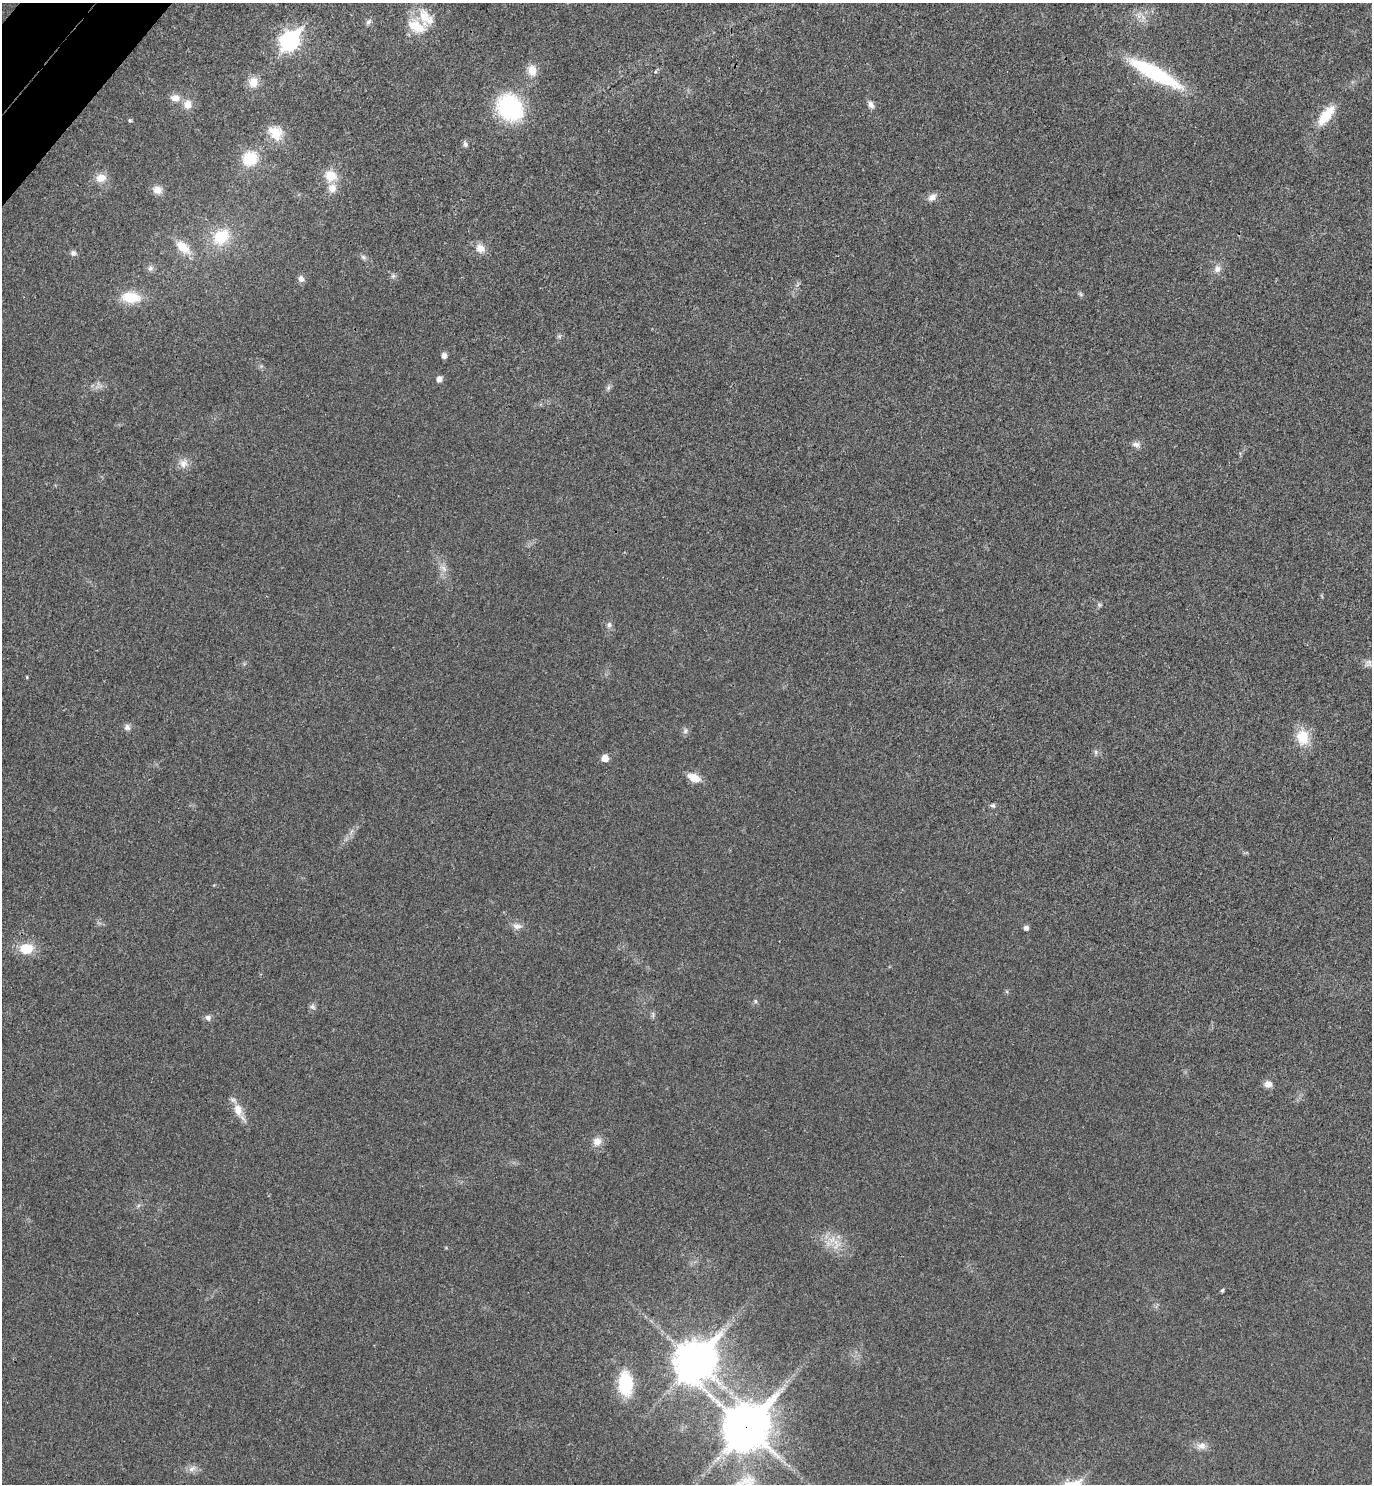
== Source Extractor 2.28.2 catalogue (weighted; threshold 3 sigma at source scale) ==
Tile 11 of 4 x 4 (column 3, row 3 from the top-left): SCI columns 2941-4310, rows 1527-3008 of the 6021 x 6015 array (HDU 1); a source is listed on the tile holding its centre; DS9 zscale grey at full resolution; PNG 1374 x 1486 px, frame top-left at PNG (2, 3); no overlay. Shown black and unused: <1% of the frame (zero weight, under 3 of 4 exposures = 6% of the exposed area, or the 3 px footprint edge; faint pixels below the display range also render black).
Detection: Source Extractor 2.28.2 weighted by HDU 2 'WHT'; one run over the whole footprint, this tile lists its part. Background 0.0407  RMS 0.0068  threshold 0.0307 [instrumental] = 3 sigma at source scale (4.5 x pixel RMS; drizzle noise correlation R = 1.50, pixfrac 1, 0.05/0.05 arcsec/px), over >= 5 px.
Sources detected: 71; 3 inside a brighter listed object's ellipse — not listed separately; the other 68 listed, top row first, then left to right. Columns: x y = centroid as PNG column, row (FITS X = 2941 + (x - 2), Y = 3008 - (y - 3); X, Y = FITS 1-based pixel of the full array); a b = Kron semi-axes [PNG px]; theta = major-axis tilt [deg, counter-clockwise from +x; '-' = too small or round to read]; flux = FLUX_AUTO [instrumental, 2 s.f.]
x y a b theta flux
1138 16 10 5 -81 2.7
368 22 9 6 52 2
416 26 28 16 -31 16
289 41 10 8 51 250
532 70 14 10 -79 7.9
1154 73 62 13 -28 64
253 82 12 11 - 8.2
175 98 12 9 -4 5.8
188 104 11 10 - 6.7
871 105 10 6 -66 3.2
510 108 34 28 -50 58
1326 115 29 11 53 17
130 120 6 5 - 1
275 133 22 17 -47 14
465 144 8 6 -63 1.6
250 159 16 15 - 22
331 176 16 14 -24 12
101 178 12 10 6 7.8
158 190 11 9 -18 5.4
932 197 12 8 36 4
221 237 21 17 42 24
183 247 19 11 -42 13
480 248 13 11 -40 6.3
73 253 7 7 - 2.3
363 257 8 5 -36 1.7
150 268 8 8 - 2.4
1217 269 10 9 - 4.1
393 276 8 5 45 1.5
301 279 9 7 -65 2.8
1081 294 7 4 -87 1.2
131 297 22 13 -5 19
559 336 7 4 -18 1.1
444 355 5 5 - 3.5
261 366 5 5 - 1.2
439 379 5 5 - 4.1
608 387 8 5 71 1.7
1136 445 11 7 -19 3.2
183 463 12 11 - 5.3
444 568 11 5 -63 3.1
1099 605 7 5 -46 1.3
609 625 8 7 - 2.1
1368 663 11 10 - 3.6
27 677 3 3 - 0.64
127 727 9 8 - 2.7
685 731 9 7 60 2.1
1302 737 18 14 -78 17
1096 752 6 6 - 1.6
605 758 6 6 - 8.1
694 777 14 8 -22 9.8
993 806 7 6 - 1.4
517 926 13 8 -7 4.2
1026 928 5 5 - 2.8
26 949 17 13 5 14
755 1001 6 5 - 1.1
313 1007 8 7 - 2
653 1015 10 4 88 1.5
208 1018 8 7 - 2.6
1268 1084 10 8 -11 4.1
238 1111 24 10 -62 9.9
597 1141 11 10 - 6.1
832 1240 12 10 58 7.4
446 1248 5 3 - 0.64
1222 1290 5 4 - 1.1
695 1361 16 14 55 1500
625 1384 25 14 -87 32
746 1427 18 15 51 2200
1201 1446 13 10 2 5.2
192 1469 10 6 27 3.1
Overlapping masked pixels (flux is a lower limit): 1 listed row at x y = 746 1427